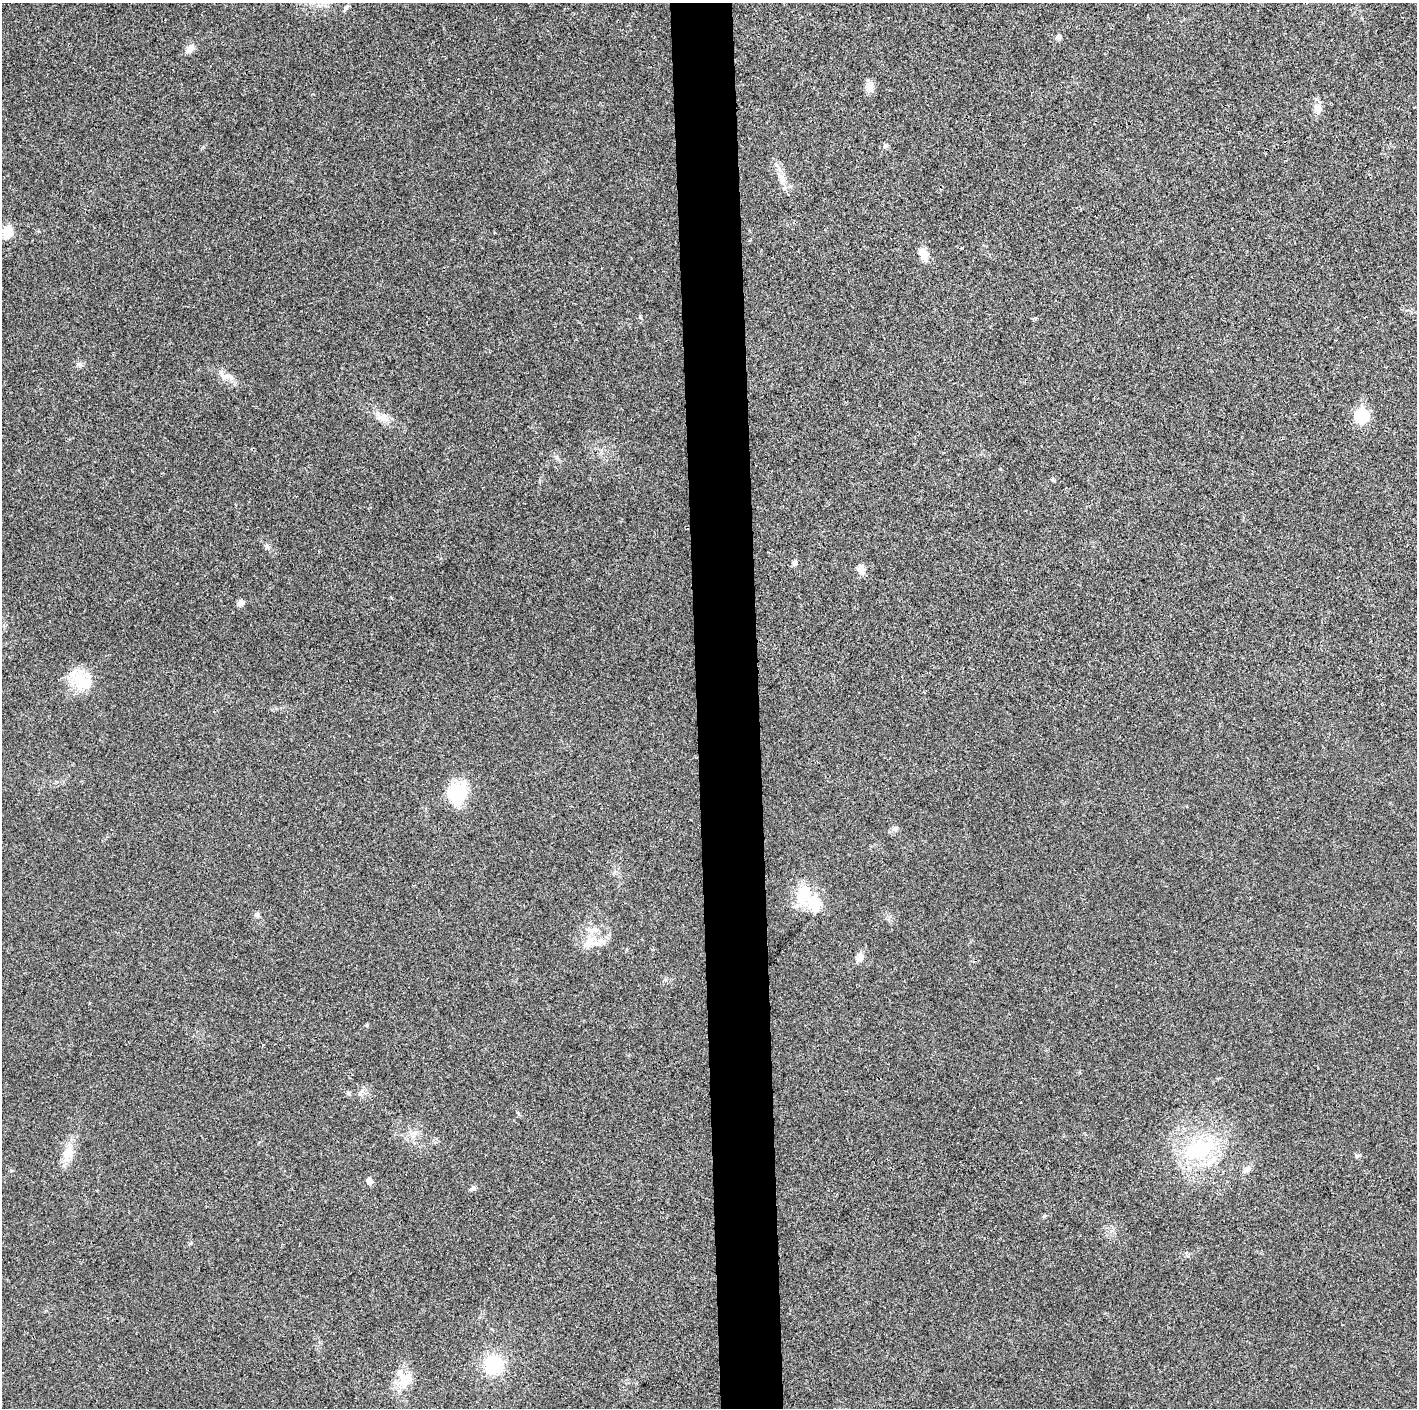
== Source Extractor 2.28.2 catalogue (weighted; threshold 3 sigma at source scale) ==
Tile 5 of 3 x 3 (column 2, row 2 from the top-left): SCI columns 1421-2835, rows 1416-2821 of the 4249 x 4229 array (HDU 1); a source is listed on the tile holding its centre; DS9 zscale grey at full resolution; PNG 1419 x 1410 px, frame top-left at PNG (2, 3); no overlay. Shown black and unused: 4% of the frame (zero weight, under 3 of 4 exposures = <1% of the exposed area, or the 3 px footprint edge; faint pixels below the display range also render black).
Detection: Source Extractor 2.28.2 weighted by HDU 2 'WHT'; one run over the whole footprint, this tile lists its part. Background 0.0214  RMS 0.0057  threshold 0.0255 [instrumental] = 3 sigma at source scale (4.5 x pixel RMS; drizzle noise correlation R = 1.50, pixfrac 1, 0.05/0.05 arcsec/px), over >= 5 px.
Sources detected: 33; all 33 listed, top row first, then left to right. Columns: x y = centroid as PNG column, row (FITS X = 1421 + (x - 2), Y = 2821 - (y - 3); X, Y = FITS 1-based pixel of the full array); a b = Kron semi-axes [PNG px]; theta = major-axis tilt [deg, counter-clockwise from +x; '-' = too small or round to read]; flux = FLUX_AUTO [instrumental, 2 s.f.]
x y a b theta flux
346 7 9 5 53 1.3
1058 37 7 6 - 1.5
189 49 15 8 42 3.2
869 87 12 10 -65 4.4
1318 108 12 9 -34 3.3
781 181 10 5 -90 2.4
7 232 15 12 78 8
923 254 19 9 -64 5.3
225 377 14 6 12 2.7
1361 416 7 6 - 59
383 418 16 11 -21 5.2
267 546 8 4 -44 1.3
795 563 7 6 - 1.4
861 569 11 8 -78 3.8
241 603 8 7 - 2.3
81 680 30 19 -58 16
457 792 23 18 53 25
895 828 8 6 40 1.6
803 895 25 16 81 17
815 905 7 6 - 29
257 915 7 6 - 1.5
590 930 12 5 -45 2.6
590 942 16 12 10 7.7
860 957 10 7 68 3.4
415 1133 9 6 20 2.3
1199 1149 39 21 18 45
67 1152 20 12 57 8
1358 1156 7 5 31 0.94
1245 1170 12 4 32 1.9
369 1181 5 5 - 5.3
473 1188 8 5 30 1.3
493 1365 15 13 -60 29
403 1378 29 12 -73 11
Unlisted compact peaks at least as high as the median listed source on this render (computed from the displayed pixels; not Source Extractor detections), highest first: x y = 640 317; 367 1025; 1053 480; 79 364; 348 1093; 1044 1216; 191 1243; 886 146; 518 1113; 1035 318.